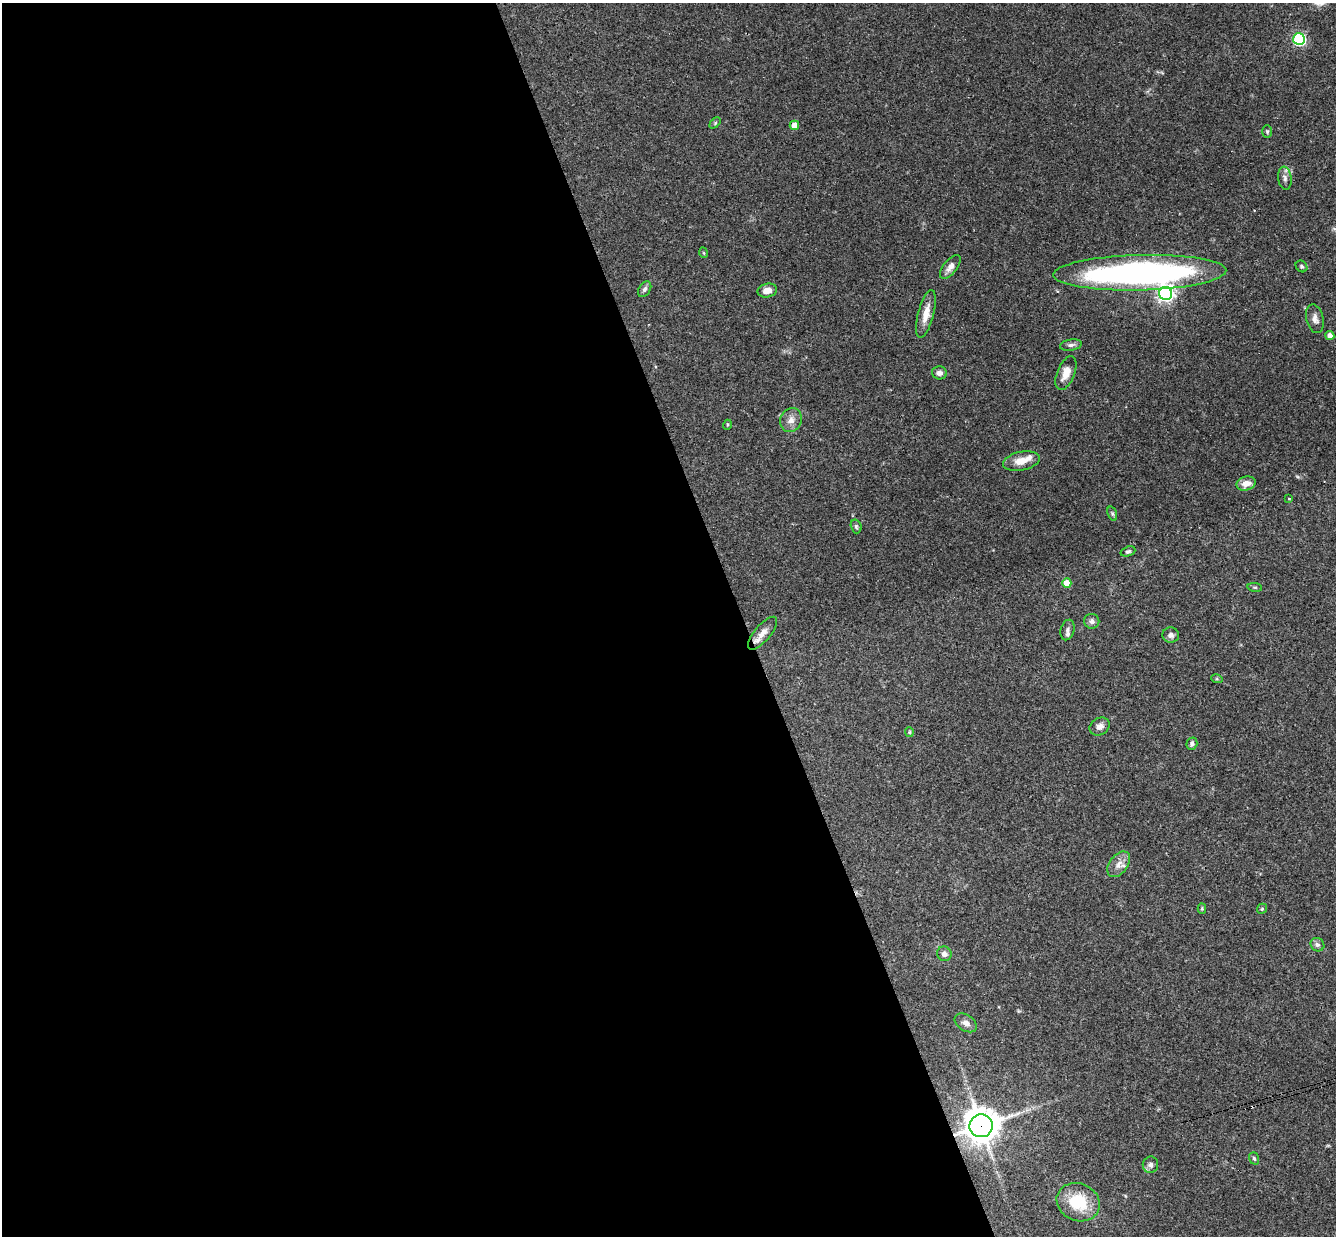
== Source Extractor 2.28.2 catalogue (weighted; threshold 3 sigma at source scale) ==
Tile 9 of 4 x 4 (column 1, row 3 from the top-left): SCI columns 59-1392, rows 1529-2762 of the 5448 x 5402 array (HDU 1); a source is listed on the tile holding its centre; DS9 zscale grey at full resolution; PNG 1338 x 1238 px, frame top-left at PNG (2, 3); each listed source drawn as its Kron ellipse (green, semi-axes under 4 px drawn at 4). Shown black and unused: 56% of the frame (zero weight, under 3 of 4 exposures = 6% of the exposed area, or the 3 px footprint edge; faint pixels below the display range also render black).
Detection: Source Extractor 2.28.2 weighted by HDU 2 'WHT'; one run over the whole footprint, this tile lists its part. Background 0.0769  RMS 0.0033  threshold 0.0149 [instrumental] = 3 sigma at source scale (4.5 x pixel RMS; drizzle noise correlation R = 1.50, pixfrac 1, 0.05/0.05 arcsec/px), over >= 5 px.
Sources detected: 47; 1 inside a brighter listed object's ellipse — not listed separately; the other 46 listed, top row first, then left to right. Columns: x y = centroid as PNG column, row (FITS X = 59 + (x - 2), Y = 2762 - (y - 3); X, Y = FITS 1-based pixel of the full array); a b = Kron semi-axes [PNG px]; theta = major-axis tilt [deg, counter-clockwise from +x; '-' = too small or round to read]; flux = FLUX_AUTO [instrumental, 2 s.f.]
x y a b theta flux
1299 39 6 6 - 46
715 123 6 4 46 0.49
794 125 4 4 - 4.4
1267 131 6 5 - 0.47
1285 178 11 6 -82 1.3
704 253 5 3 - 0.29
1301 266 6 5 - 0.64
950 267 14 7 52 1.9
1140 273 87 17 2 130
645 289 8 5 57 0.9
767 290 10 6 13 2.8
1166 293 6 6 - 120
926 314 24 8 75 4
1315 319 14 8 -77 1.9
1330 335 4 4 - 1.6
1071 345 11 5 9 1
939 373 7 6 - 1.4
1066 373 18 8 68 3.5
791 420 12 10 68 2.4
727 425 5 3 - 0.3
1021 461 19 9 12 4.3
1246 483 9 7 15 3
1289 499 3 2 - 0.45
1112 514 7 4 -71 0.57
856 526 7 5 -73 0.67
1128 551 8 4 21 0.63
1067 583 4 4 - 4.8
1255 587 7 3 -8 0.44
1092 621 7 7 - 1.3
1067 630 10 6 75 1.2
763 633 20 8 50 3
1171 635 8 7 - 1.4
1217 679 6 4 -17 0.4
1100 726 10 8 32 1.9
909 732 5 4 - 0.43
1192 744 6 5 - 0.93
1119 864 14 9 52 2.6
1202 909 5 4 - 0.35
1262 909 5 4 - 0.39
1317 945 7 6 - 0.97
944 954 7 7 - 1.6
966 1023 12 8 -33 1.7
981 1126 11 11 - 630
1254 1158 6 4 -71 0.59
1150 1165 8 7 - 1.2
1078 1202 22 18 -24 13
Overlapping masked pixels (flux is a lower limit): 1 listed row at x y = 981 1126